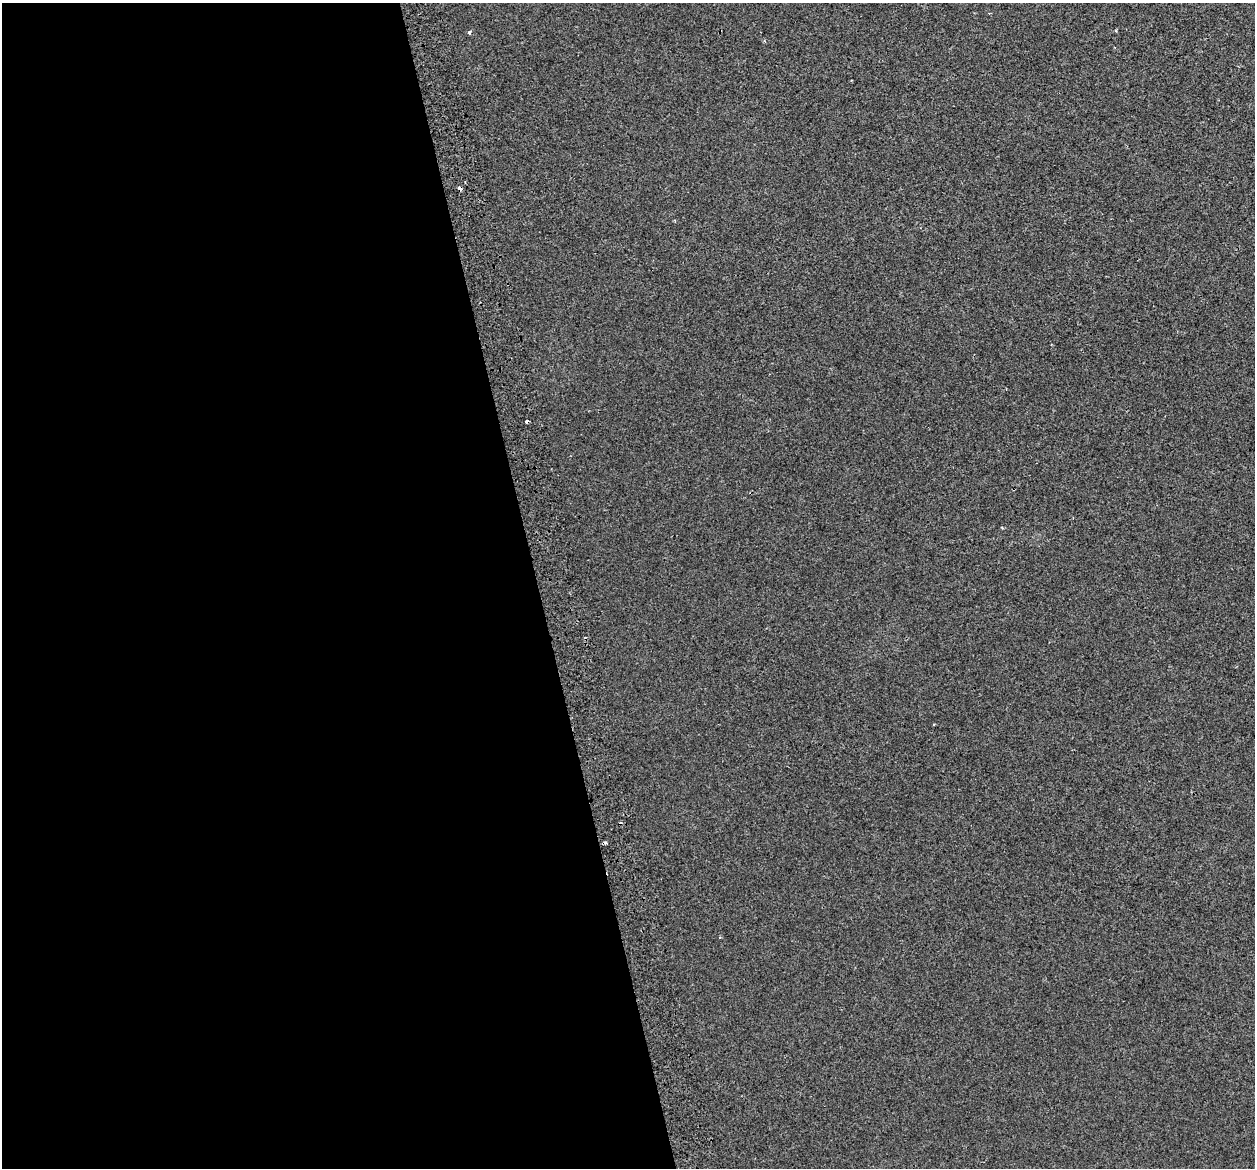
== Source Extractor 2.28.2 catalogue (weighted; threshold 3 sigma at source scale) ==
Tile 9 of 4 x 4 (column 1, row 3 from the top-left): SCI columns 52-1304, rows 1306-2471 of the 5115 x 4897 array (HDU 1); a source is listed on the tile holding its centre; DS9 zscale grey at full resolution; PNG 1257 x 1170 px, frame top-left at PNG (2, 3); no overlay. Shown black and unused: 43% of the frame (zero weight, under 2 of 3 exposures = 4% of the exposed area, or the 3 px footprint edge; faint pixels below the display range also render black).
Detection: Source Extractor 2.28.2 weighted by HDU 2 'WHT'; one run over the whole footprint, this tile lists its part. Background 8.57e-04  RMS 0.0051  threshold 0.0228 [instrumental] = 3 sigma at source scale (4.5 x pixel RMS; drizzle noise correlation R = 1.50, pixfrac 1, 0.0396/0.0396 arcsec/px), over >= 5 px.
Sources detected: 6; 1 cosmic-ray / hot-pixel residue — not listed; the other 5 listed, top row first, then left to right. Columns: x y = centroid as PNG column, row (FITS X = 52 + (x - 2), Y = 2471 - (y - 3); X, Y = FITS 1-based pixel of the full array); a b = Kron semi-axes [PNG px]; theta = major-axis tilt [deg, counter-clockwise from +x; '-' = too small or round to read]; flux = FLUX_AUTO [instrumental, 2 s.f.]
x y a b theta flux
469 32 3 3 - 1.4
851 81 3 2 - 0.35
460 188 4 4 - 3.6
527 421 4 3 - 2.9
606 843 4 3 - 1.9
Overlapping masked pixels (flux is a lower limit): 3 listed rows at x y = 460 188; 527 421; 606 843